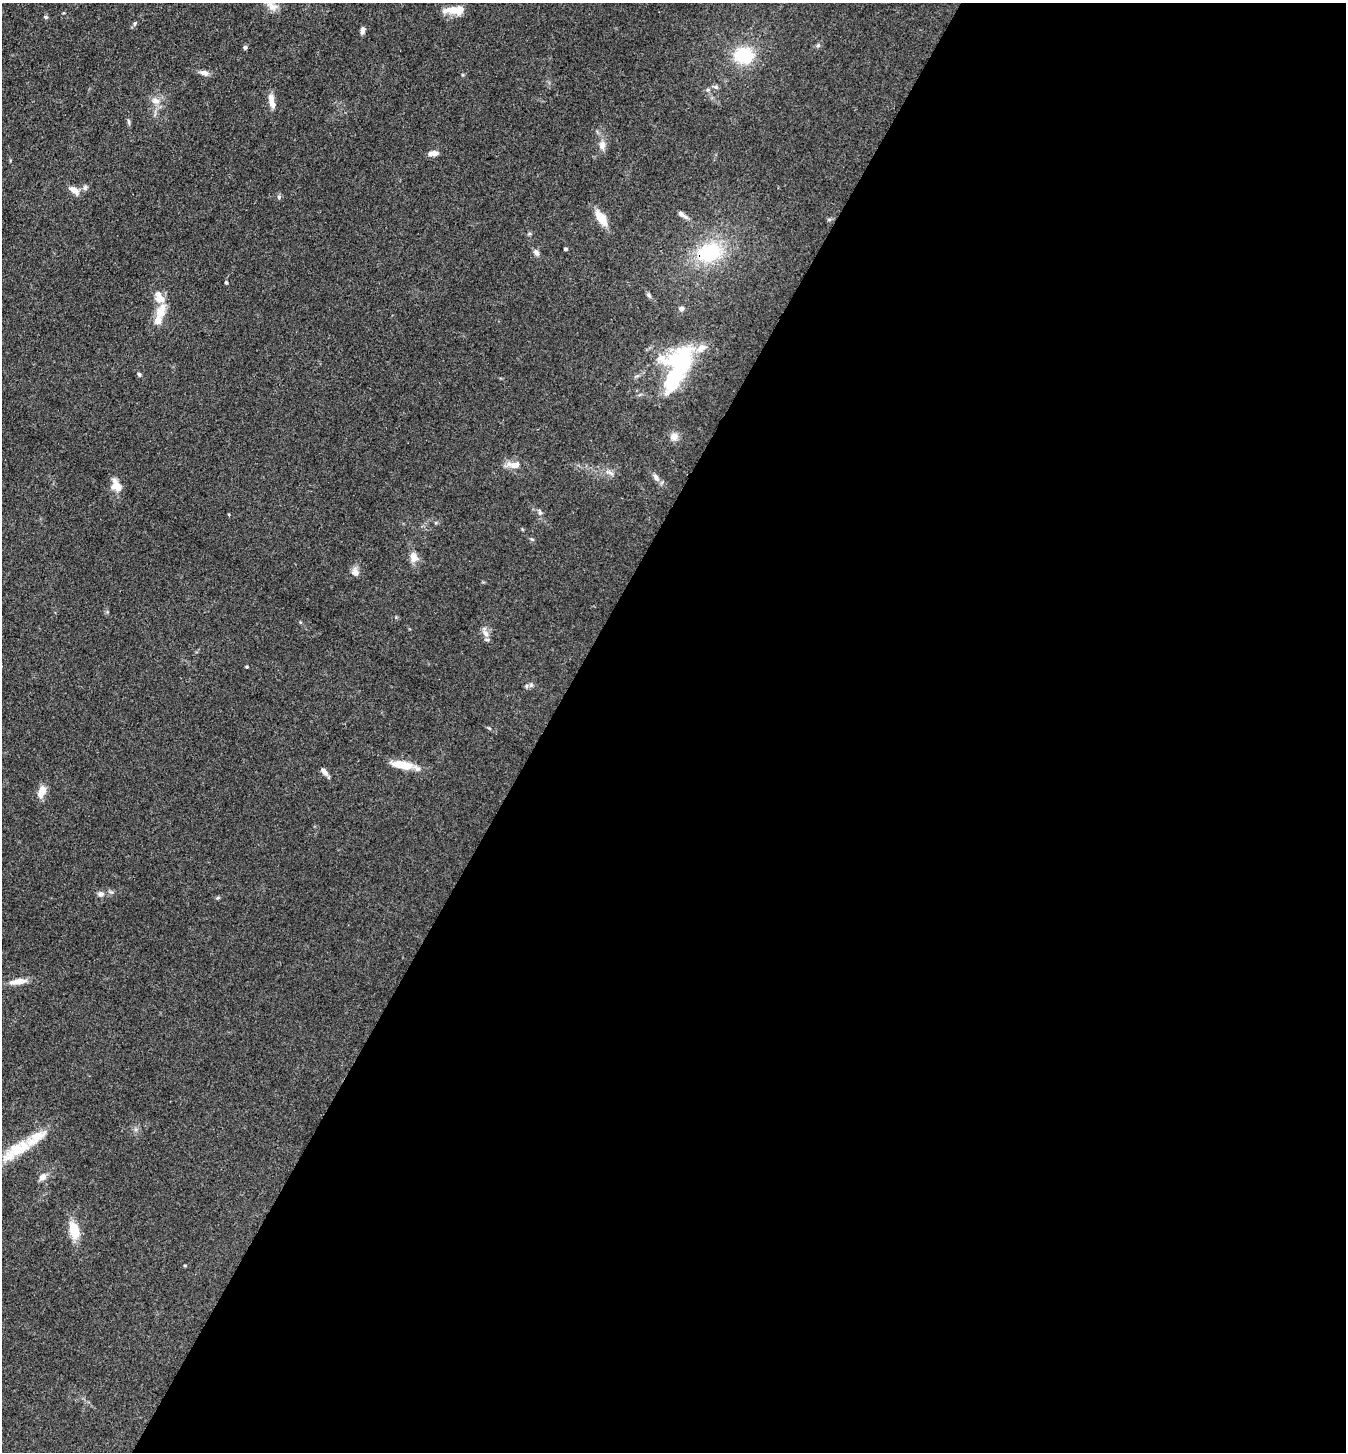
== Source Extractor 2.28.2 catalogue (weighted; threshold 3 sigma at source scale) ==
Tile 12 of 4 x 4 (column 4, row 3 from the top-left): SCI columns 4319-5662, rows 1453-2902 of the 5809 x 5802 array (HDU 1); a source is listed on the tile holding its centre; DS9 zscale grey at full resolution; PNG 1348 x 1454 px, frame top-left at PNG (2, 3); no overlay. Shown black and unused: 60% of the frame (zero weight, under 3 of 4 exposures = <1% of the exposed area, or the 3 px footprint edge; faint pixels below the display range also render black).
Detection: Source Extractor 2.28.2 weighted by HDU 2 'WHT'; one run over the whole footprint, this tile lists its part. Background 0.0789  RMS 0.0063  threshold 0.0282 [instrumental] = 3 sigma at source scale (4.5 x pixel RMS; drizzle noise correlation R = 1.50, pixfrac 1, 0.05/0.05 arcsec/px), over >= 5 px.
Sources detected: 59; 8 inside a brighter listed object's ellipse — not listed separately; the other 51 listed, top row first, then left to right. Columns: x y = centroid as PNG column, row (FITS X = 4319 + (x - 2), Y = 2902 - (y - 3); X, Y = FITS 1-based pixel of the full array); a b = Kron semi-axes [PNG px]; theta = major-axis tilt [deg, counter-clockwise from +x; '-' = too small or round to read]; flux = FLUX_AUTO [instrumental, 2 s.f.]
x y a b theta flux
453 10 21 9 0 9.3
46 17 5 4 - 0.88
135 23 7 3 71 0.99
362 30 9 5 84 2.2
818 45 6 5 - 1.2
245 48 4 4 - 1.7
744 55 19 16 -2 31
204 73 11 7 -16 3.1
716 87 6 5 - 1.2
155 101 13 9 -20 4.6
271 101 19 7 -79 5.2
129 121 8 4 -81 1.1
602 145 11 8 86 4
433 153 12 6 4 3.3
85 187 7 5 70 1.5
74 190 15 8 -40 4.2
279 197 6 5 - 1.2
681 214 9 6 -38 2.5
601 218 19 9 -57 11
565 249 4 3 - 1.3
709 252 33 24 22 41
536 253 9 6 -62 2.3
226 283 5 3 - 0.84
159 295 19 9 89 6.3
649 295 8 5 -47 1.3
681 309 7 6 - 1.9
161 311 20 10 70 11
681 363 38 19 75 65
139 374 6 4 -59 1
674 437 10 10 - 4.1
514 465 18 9 -1 6
611 473 9 3 -45 1.4
656 477 11 6 -60 2.7
116 486 15 9 -60 7.5
540 512 9 5 -70 1.5
532 539 6 5 - 0.94
414 557 13 9 -73 5.4
355 572 12 8 -63 3.4
486 633 10 7 -51 2.9
247 667 4 3 - 0.73
526 686 6 4 89 0.98
402 765 23 8 -9 15
324 772 10 5 -48 3.1
41 792 15 8 68 6.8
100 894 8 7 - 2.3
218 898 6 4 3 0.82
18 981 22 7 7 6.1
17 1150 51 17 33 26
42 1177 10 8 39 3.5
74 1231 20 11 -77 13
185 1265 5 3 - 0.56
Overlapping masked pixels (flux is a lower limit): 1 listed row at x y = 709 252